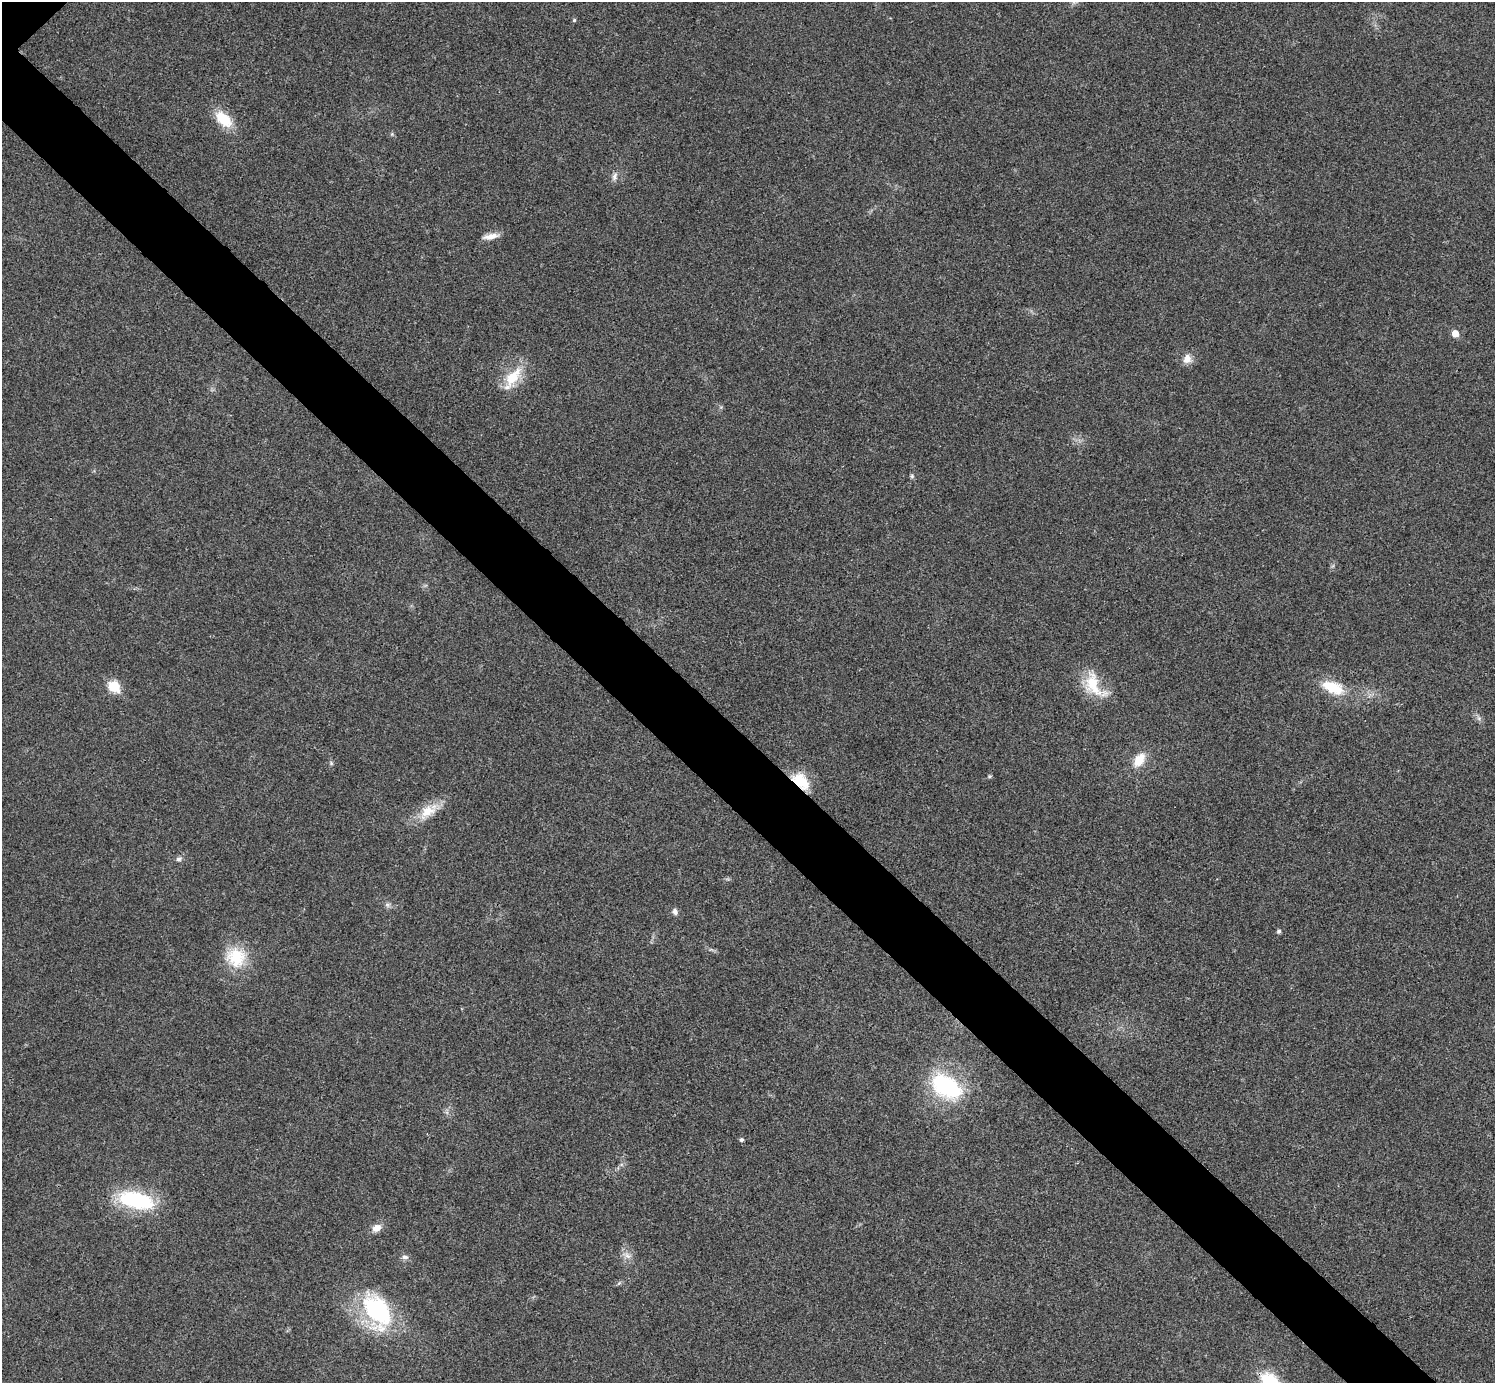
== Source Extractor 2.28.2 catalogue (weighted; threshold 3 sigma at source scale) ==
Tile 6 of 4 x 4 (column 2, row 2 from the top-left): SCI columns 1500-2992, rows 3063-4443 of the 5991 x 5991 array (HDU 1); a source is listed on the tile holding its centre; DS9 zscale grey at full resolution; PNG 1497 x 1385 px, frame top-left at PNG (2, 2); no overlay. Shown black and unused: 6% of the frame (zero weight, under 3 of 4 exposures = <1% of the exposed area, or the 3 px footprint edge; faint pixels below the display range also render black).
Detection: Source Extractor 2.28.2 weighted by HDU 2 'WHT'; one run over the whole footprint, this tile lists its part. Background 0.0218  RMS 0.0053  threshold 0.0241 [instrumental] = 3 sigma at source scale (4.5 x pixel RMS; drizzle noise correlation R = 1.50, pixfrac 1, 0.05/0.05 arcsec/px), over >= 5 px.
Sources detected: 29; all 29 listed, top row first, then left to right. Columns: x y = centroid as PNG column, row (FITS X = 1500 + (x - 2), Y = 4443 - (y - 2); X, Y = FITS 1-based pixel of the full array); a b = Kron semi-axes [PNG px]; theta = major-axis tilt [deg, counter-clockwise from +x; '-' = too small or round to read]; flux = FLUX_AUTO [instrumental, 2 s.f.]
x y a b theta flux
574 20 5 4 - 0.61
223 119 23 13 -43 15
615 176 11 7 75 2.3
491 236 20 7 11 4.4
1455 333 6 5 - 5.8
1187 359 12 10 71 4.2
513 377 34 15 53 15
912 476 6 6 - 0.95
1093 684 35 18 -70 18
114 686 6 6 - 33
1333 687 30 14 -23 16
1479 718 7 4 18 1
1139 760 18 11 54 9
331 763 6 4 -48 0.76
989 776 5 4 - 0.69
801 781 24 14 -44 14
428 811 28 15 37 12
179 859 7 6 - 1.7
387 905 7 6 - 1.3
675 912 8 6 -71 2
1279 931 5 5 - 1.3
236 957 27 25 -43 20
946 1086 36 21 -32 52
741 1140 6 5 - 0.95
136 1200 40 17 -14 46
376 1228 11 8 26 4.3
627 1256 11 6 -44 2.9
405 1257 9 7 -9 1.9
377 1311 37 24 -59 63
Overlapping masked pixels (flux is a lower limit): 1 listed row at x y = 801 781